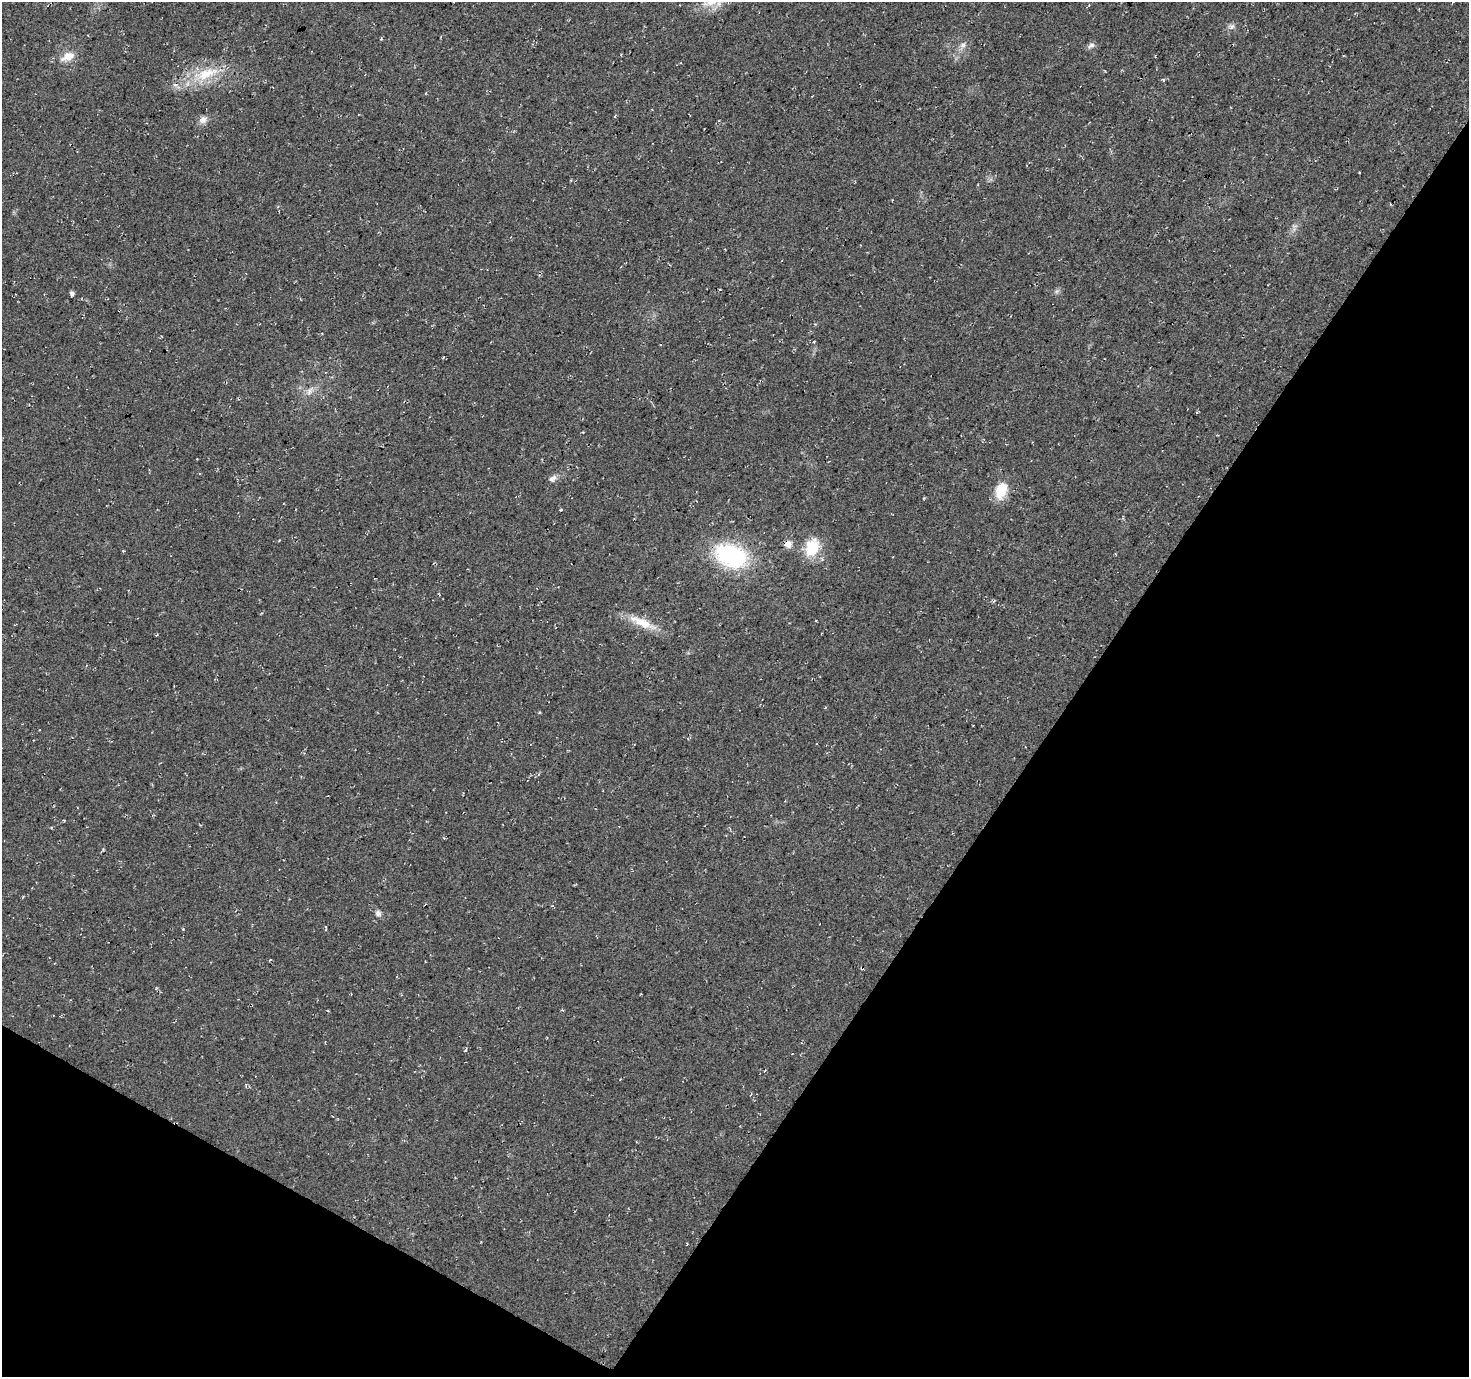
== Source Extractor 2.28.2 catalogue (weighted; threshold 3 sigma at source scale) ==
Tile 15 of 4 x 4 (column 3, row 4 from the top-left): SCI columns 2945-4411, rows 264-1638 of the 5880 x 5952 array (HDU 1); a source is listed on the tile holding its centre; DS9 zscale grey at full resolution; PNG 1471 x 1379 px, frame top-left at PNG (2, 2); no overlay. Shown black and unused: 32% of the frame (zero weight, under 3 of 4 exposures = <1% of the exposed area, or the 3 px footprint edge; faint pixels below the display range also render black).
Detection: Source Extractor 2.28.2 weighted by HDU 2 'WHT'; one run over the whole footprint, this tile lists its part. Background 0.0149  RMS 0.005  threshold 0.0226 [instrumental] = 3 sigma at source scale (4.5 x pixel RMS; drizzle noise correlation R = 1.50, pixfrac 1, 0.0396/0.0396 arcsec/px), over >= 5 px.
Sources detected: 21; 1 cosmic-ray / hot-pixel residue — not listed; the other 20 listed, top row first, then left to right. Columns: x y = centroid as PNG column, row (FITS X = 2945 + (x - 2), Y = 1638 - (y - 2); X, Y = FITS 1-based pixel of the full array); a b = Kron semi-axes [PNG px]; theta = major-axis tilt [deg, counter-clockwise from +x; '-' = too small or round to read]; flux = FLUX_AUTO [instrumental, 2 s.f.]
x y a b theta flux
1232 27 8 8 - 1.6
963 45 9 7 38 2.1
1091 45 10 6 27 1.7
68 56 20 11 24 6.3
207 73 36 14 22 18
203 119 11 8 32 3
720 289 4 2 - 0.43
1057 291 7 4 71 0.94
72 293 4 4 - 1.6
814 341 4 3 - 0.55
310 391 11 5 69 2
552 479 10 7 44 2.2
1001 490 22 13 74 10
788 544 10 10 - 3
812 547 21 15 69 15
731 556 28 19 -21 61
641 622 36 11 -23 11
539 712 4 3 - 0.5
378 913 8 7 - 1.7
326 929 6 2 78 0.55
Overlapping masked pixels (flux is a lower limit): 1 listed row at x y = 788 544